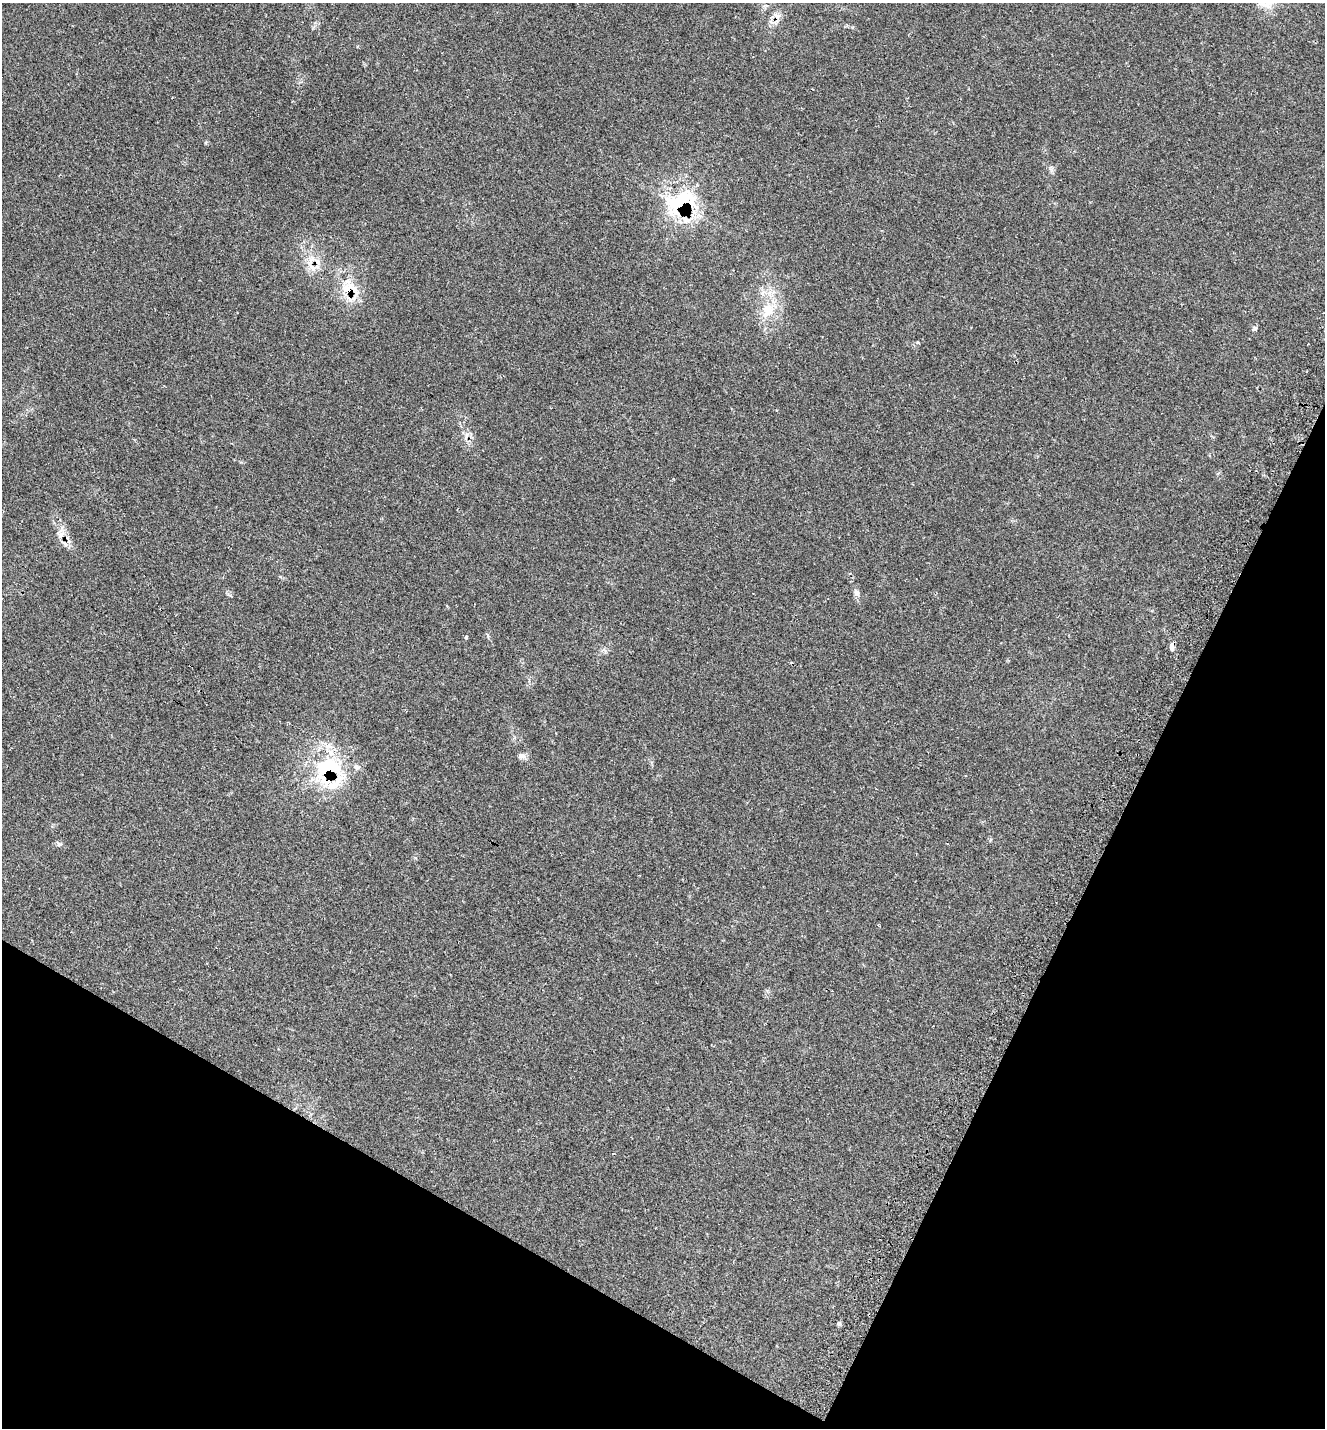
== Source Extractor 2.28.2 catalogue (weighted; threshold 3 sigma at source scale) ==
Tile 15 of 4 x 4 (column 3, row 4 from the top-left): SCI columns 3039-4361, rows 49-1474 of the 5847 x 5836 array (HDU 1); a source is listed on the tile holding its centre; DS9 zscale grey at full resolution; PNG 1327 x 1430 px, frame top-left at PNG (2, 3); no overlay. Shown black and unused: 25% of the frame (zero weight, under 2 of 3 exposures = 3% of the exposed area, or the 3 px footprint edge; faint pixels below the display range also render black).
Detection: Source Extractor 2.28.2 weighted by HDU 2 'WHT'; one run over the whole footprint, this tile lists its part. Background 0.0577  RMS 0.0057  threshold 0.0259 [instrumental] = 3 sigma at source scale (4.5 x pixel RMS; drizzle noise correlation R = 1.50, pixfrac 1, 0.05/0.05 arcsec/px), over >= 5 px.
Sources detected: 21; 1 cosmic-ray / hot-pixel residue — not listed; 5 inside a brighter listed object's ellipse — not listed separately; the other 15 listed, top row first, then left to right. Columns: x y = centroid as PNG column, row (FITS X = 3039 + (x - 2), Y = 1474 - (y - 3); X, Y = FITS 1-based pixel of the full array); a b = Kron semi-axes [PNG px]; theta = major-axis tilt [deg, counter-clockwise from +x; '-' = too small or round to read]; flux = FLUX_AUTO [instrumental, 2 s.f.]
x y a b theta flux
777 16 11 8 -32 3.5
680 205 35 31 48 41
313 268 12 6 -52 3.8
349 288 28 16 -7 14
768 310 22 17 64 15
1255 328 6 5 - 1.5
466 435 9 4 81 1.8
61 535 12 6 53 3.1
856 593 8 7 - 2.4
466 637 4 3 - 0.96
1172 647 12 5 88 2
521 756 10 8 1 2.2
329 767 42 30 2 47
59 844 7 5 -12 1.3
839 1323 6 5 - 1.1
Overlapping masked pixels (flux is a lower limit): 5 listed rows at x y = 777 16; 680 205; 313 268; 349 288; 329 767
Unlisted compact peaks at least as high as the median listed source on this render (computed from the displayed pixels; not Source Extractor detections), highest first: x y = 917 342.